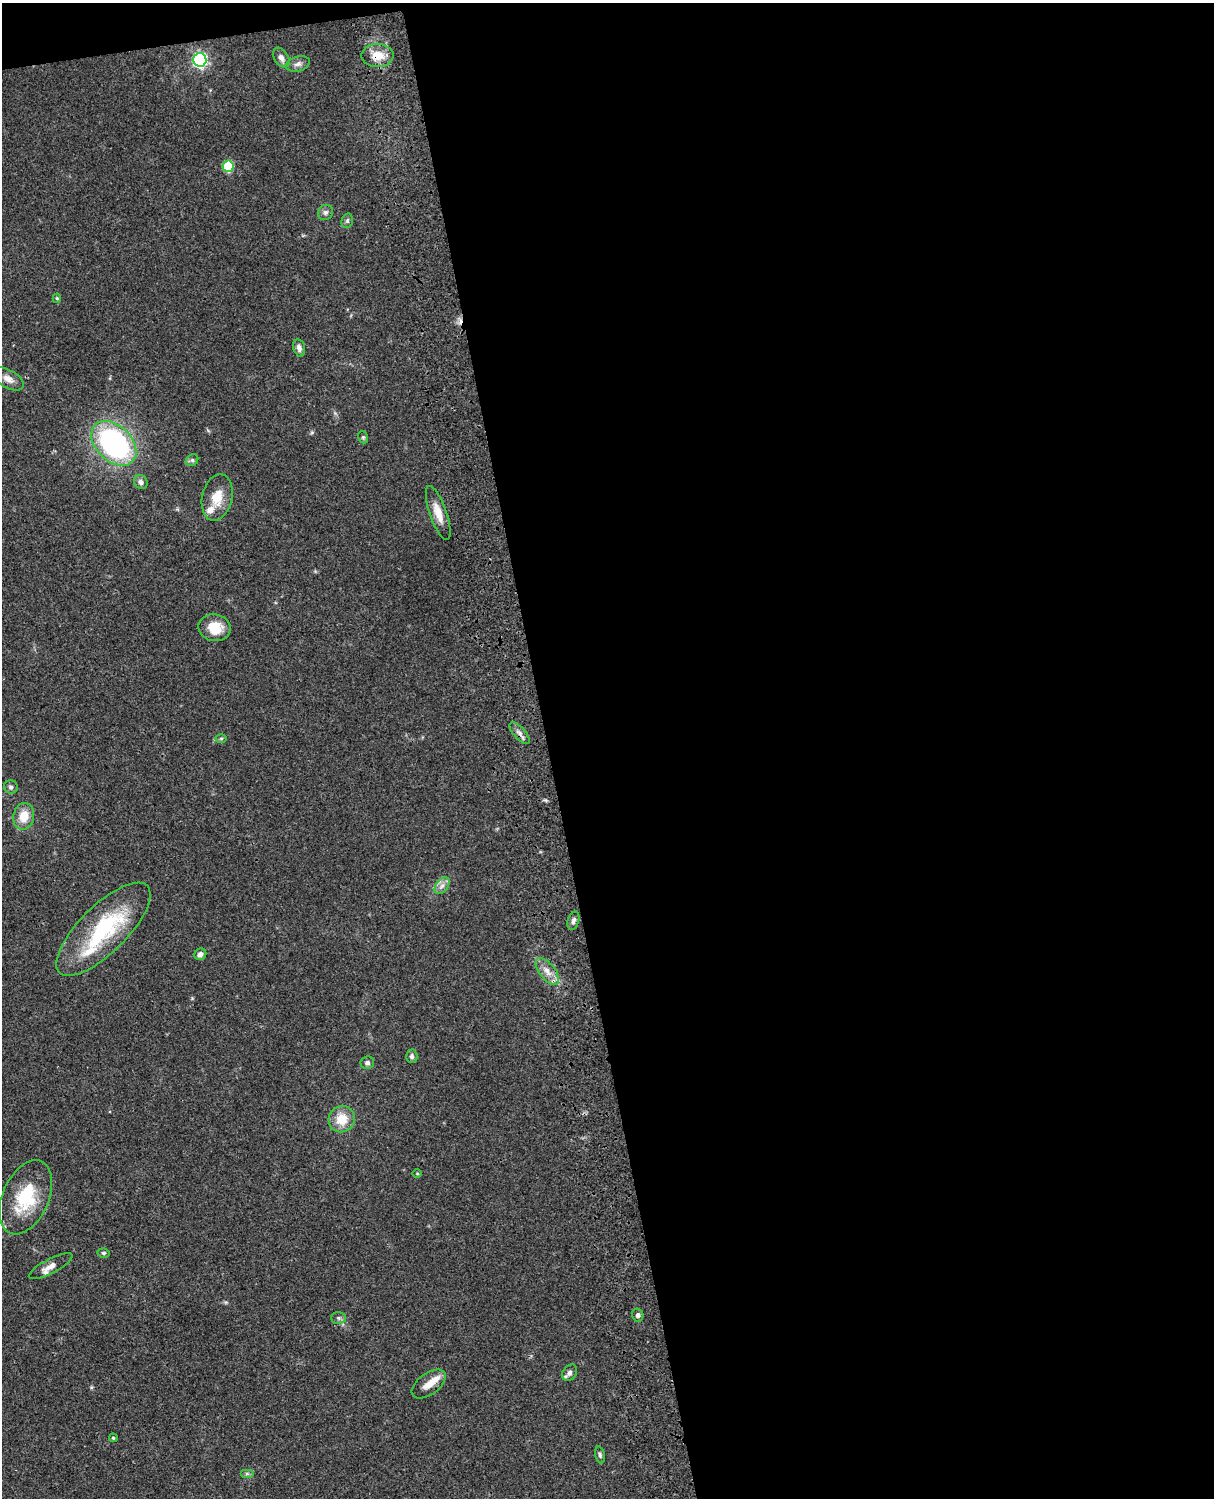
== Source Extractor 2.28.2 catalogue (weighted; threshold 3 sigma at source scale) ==
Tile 4 of 4 x 3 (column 4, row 1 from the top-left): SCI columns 3758-4969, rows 3268-4763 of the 5088 x 4927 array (HDU 1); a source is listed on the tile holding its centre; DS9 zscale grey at full resolution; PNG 1216 x 1500 px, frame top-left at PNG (2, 3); each listed source drawn as its Kron ellipse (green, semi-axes under 4 px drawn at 4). Shown black and unused: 56% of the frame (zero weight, under 3 of 4 exposures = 6% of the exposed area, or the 3 px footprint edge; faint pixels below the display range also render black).
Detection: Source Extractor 2.28.2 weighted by HDU 2 'WHT'; one run over the whole footprint, this tile lists its part. Background 0.0752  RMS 0.0059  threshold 0.0265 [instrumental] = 3 sigma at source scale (4.5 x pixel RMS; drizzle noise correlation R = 1.50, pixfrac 1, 0.05/0.05 arcsec/px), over >= 5 px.
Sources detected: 43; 1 cosmic-ray / hot-pixel residue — neither listed nor drawn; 2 inside a brighter listed object's ellipse — not listed separately; the other 40 listed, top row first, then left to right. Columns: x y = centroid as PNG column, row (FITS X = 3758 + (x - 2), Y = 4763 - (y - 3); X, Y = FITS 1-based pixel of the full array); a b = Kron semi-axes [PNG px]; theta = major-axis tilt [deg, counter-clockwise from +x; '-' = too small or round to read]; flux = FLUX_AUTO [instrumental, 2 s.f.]
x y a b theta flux
377 56 16 11 1 9.6
281 58 11 7 -59 3.1
200 60 7 6 - 130
298 64 12 7 15 2.7
228 166 5 5 - 29
325 212 8 7 - 1.8
347 221 7 5 75 1.2
57 298 4 4 - 0.9
299 348 9 5 -76 2.6
8 379 17 9 -30 4.8
363 437 6 5 - 0.88
114 443 26 17 -44 130
192 460 6 5 - 1.2
141 482 7 6 - 2.3
217 497 23 15 78 11
438 513 28 8 -71 8.7
215 628 16 13 -10 12
519 733 13 5 -48 2.7
221 738 6 4 0 0.88
11 787 7 6 - 1.8
24 816 13 10 79 9.7
442 886 9 6 53 2.7
573 921 9 5 73 1.8
103 929 62 23 45 57
200 954 6 5 - 2.3
547 971 16 7 -52 5.3
412 1056 7 6 - 1.7
367 1063 7 6 - 1.6
342 1119 13 13 - 12
417 1174 5 3 - 0.5
26 1197 39 23 66 32
104 1253 6 4 -12 0.98
51 1266 24 7 27 4.8
638 1315 7 5 -76 1.4
338 1318 7 6 - 1.4
570 1373 9 6 56 2.5
429 1384 19 10 36 7.3
113 1438 4 4 - 0.68
600 1455 8 5 -75 1.3
247 1473 7 4 0 1.2
Overlapping masked pixels (flux is a lower limit): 1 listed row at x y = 377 56